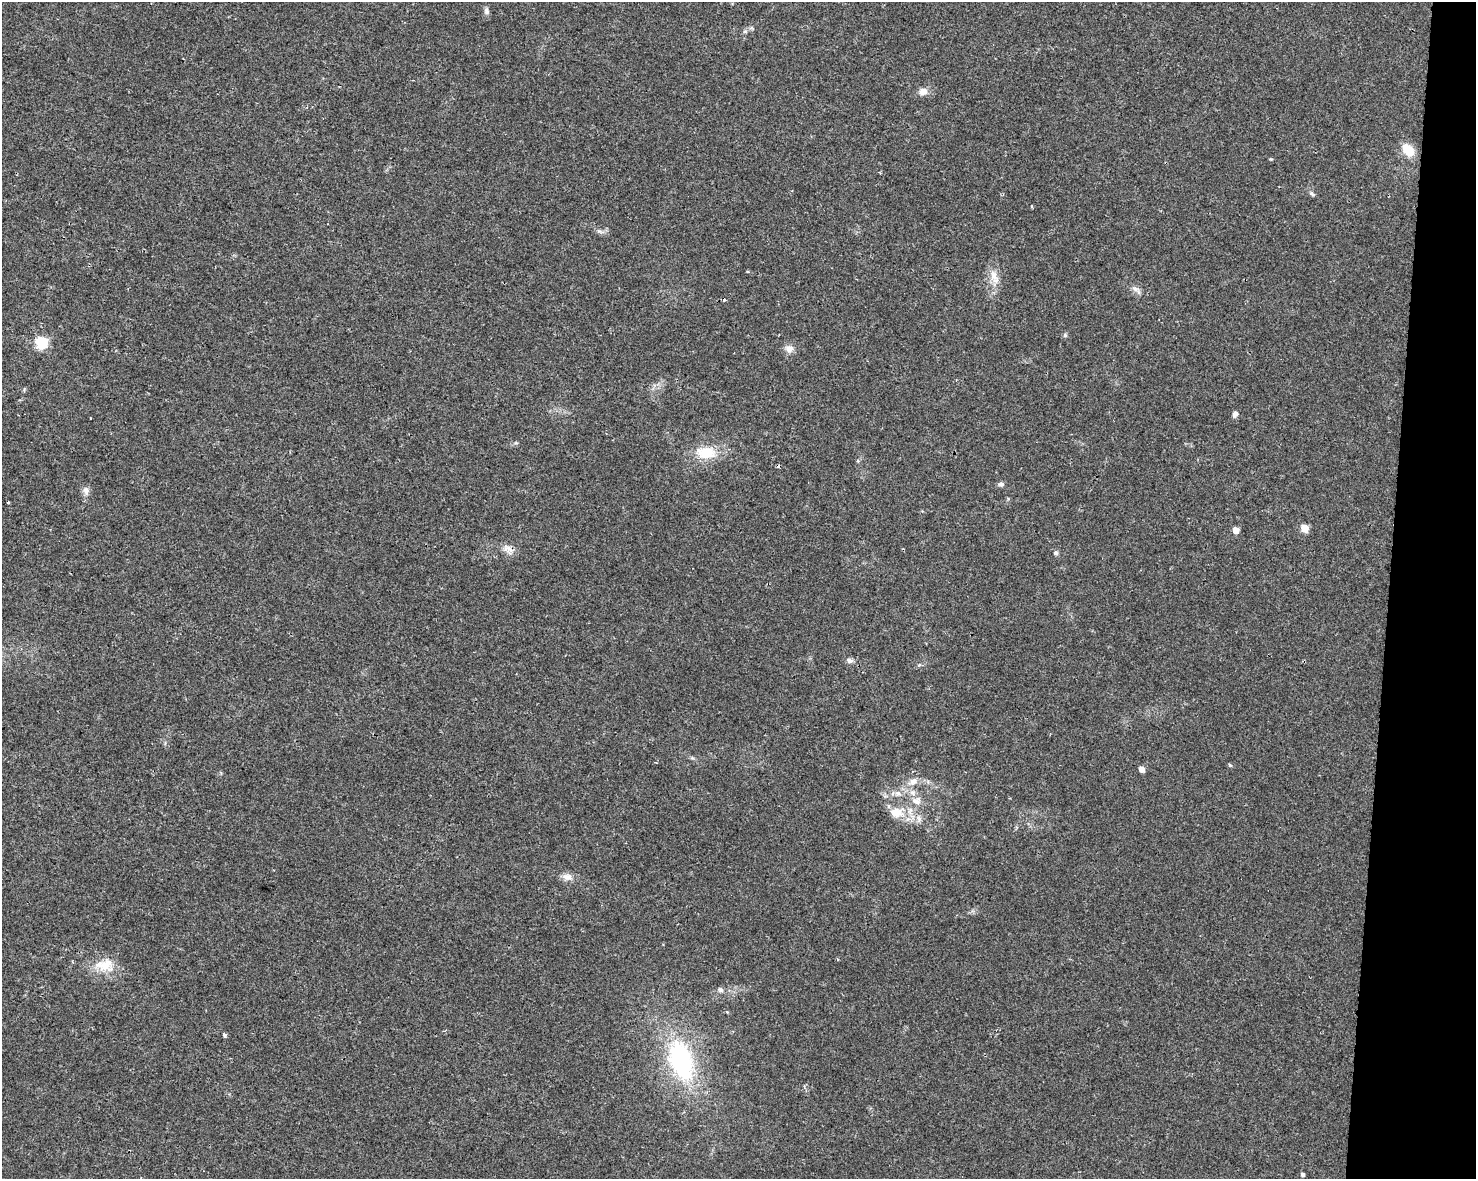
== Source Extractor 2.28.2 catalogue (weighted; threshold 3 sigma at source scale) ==
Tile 6 of 3 x 4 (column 3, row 2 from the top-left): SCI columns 3176-4649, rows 2361-3537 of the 4934 x 4714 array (HDU 1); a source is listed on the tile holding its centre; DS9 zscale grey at full resolution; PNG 1478 x 1181 px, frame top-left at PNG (2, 2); no overlay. Shown black and unused: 6% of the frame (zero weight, under 2 of 3 exposures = <1% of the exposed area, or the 3 px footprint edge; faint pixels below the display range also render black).
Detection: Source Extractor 2.28.2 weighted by HDU 2 'WHT'; one run over the whole footprint, this tile lists its part. Background 0.0196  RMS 0.0049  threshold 0.0222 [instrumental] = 3 sigma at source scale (4.5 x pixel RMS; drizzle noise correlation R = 1.50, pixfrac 1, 0.0396/0.0396 arcsec/px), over >= 5 px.
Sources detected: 39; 2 cosmic-ray / hot-pixel residue — not listed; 2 inside a brighter listed object's ellipse — not listed separately; the other 35 listed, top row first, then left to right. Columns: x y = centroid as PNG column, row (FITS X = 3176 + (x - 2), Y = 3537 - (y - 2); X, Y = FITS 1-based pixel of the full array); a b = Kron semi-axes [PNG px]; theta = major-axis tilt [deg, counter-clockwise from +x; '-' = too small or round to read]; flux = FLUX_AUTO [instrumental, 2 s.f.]
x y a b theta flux
487 11 9 6 -72 1.5
745 31 6 5 - 0.96
923 91 12 9 22 3.5
1408 150 16 10 -54 9.1
1312 194 9 4 -45 1
600 231 12 3 -18 1
994 276 16 10 -71 5.2
1135 289 13 6 -26 2.3
1065 335 5 5 - 0.8
42 343 6 5 - 51
789 349 10 9 - 3.3
1235 414 8 6 54 1.6
706 453 26 14 -5 13
1001 484 7 6 - 1.3
86 491 11 8 -77 2.5
8 502 4 3 - 0.54
1304 528 5 5 - 13
1236 530 5 4 - 6.8
507 548 14 9 -10 3.7
1056 553 7 6 - 1
850 660 8 6 -22 1.8
1230 765 5 4 - 0.61
1142 769 6 5 - 2.9
913 781 14 8 27 3.8
898 793 10 7 -32 2.5
916 801 14 11 -3 4.9
896 813 19 14 -10 8.6
919 819 10 6 -75 2
567 877 14 9 -8 3.3
73 962 4 3 - 0.43
105 965 23 20 12 11
720 990 8 7 - 1.4
225 1035 4 4 - 1.2
681 1060 42 23 -74 67
1303 1174 5 4 - 1.1
Unlisted compact peaks at least as high as the median listed source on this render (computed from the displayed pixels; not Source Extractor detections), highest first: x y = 1271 159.